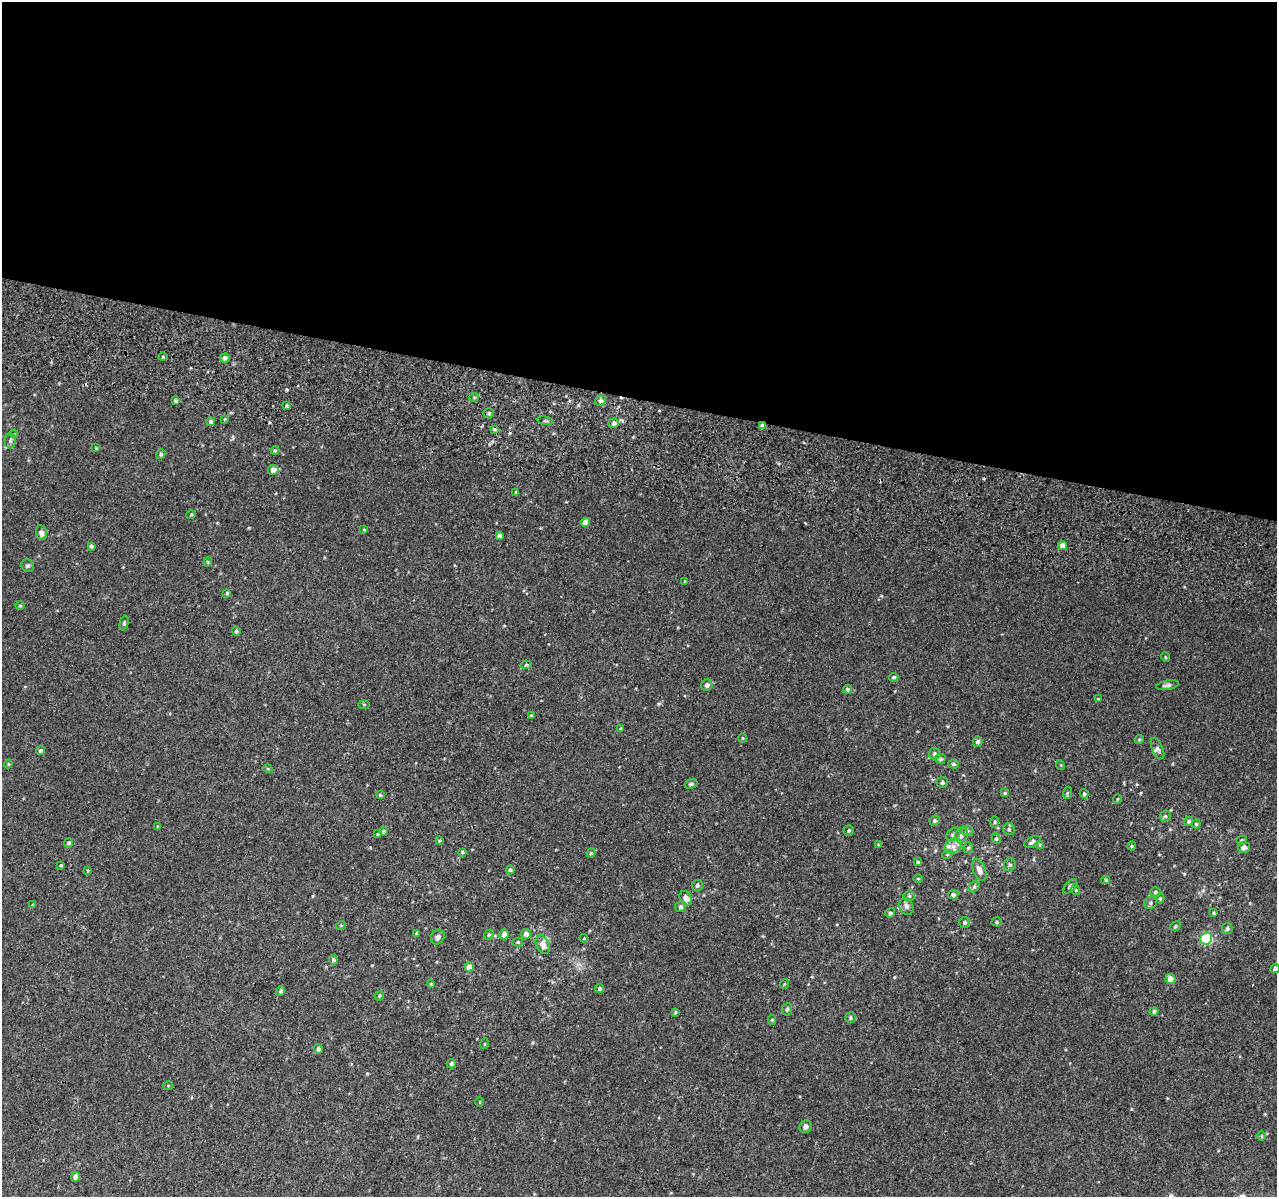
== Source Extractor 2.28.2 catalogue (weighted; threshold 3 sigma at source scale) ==
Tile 3 of 4 x 4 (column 3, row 1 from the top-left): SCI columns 2607-3881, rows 3915-5109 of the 5221 x 5500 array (HDU 1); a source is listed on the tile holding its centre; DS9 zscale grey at full resolution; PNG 1279 x 1199 px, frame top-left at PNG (2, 2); each listed source drawn as its Kron ellipse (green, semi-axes under 4 px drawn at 4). Shown black and unused: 33% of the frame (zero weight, under 2 of 3 exposures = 6% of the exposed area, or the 3 px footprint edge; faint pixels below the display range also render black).
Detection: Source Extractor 2.28.2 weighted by HDU 2 'WHT'; one run over the whole footprint, this tile lists its part. Background 0.014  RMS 0.0065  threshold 0.0293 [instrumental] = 3 sigma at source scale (4.5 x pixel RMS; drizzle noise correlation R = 1.50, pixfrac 1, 0.0396/0.0396 arcsec/px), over >= 5 px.
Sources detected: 156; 4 cosmic-ray / hot-pixel residue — neither listed nor drawn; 4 inside a brighter listed object's ellipse — not listed separately; the other 148 listed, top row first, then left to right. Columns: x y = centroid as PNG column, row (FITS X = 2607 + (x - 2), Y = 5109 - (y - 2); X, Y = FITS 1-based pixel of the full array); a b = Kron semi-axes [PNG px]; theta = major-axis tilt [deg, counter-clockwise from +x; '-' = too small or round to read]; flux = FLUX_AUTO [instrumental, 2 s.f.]
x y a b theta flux
163 357 4 4 - 0.69
225 358 5 4 - 2.7
474 397 5 4 - 0.79
176 401 4 4 - 1.6
601 401 5 5 - 1.9
287 406 4 3 - 1.3
489 413 5 5 - 1.1
225 419 4 3 - 0.65
545 421 8 3 -12 0.85
211 422 4 4 - 1.2
614 423 5 5 - 1.9
763 426 4 4 - 2.8
494 429 4 3 - 0.76
14 434 4 4 - 0.54
10 441 7 5 -89 1.3
96 448 3 3 - 0.56
275 450 4 4 - 0.72
161 454 5 4 - 1.1
273 470 5 5 - 4.3
515 492 4 2 - 0.53
191 515 5 3 - 0.56
585 522 5 4 - 5.8
364 530 4 4 - 0.6
41 533 7 5 -82 2.5
499 536 4 4 - 2.2
1063 545 4 4 - 5.6
91 546 4 3 - 1.2
208 562 4 4 - 0.62
28 566 6 6 - 1.2
685 582 4 3 - 0.62
227 593 4 4 - 0.87
20 605 5 3 - 0.65
124 623 7 4 76 1.1
236 631 5 4 - 1.1
1165 657 5 3 - 0.56
526 665 5 4 - 0.85
894 677 5 4 - 1.1
707 685 6 5 - 2
1167 685 11 4 10 1.6
847 689 4 4 - 0.97
1098 699 4 3 - 0.49
364 704 5 4 - 0.7
531 716 3 3 - 0.97
621 728 4 3 - 0.55
742 738 4 3 - 0.46
1139 739 5 4 - 0.8
978 742 5 5 - 1.7
1157 749 11 5 -64 1.8
40 751 4 4 - 0.93
934 753 6 5 - 1.4
940 759 5 4 - 1.4
8 764 4 4 - 0.58
953 764 5 4 - 0.93
1061 765 5 3 - 0.51
268 769 5 3 - 0.54
942 782 6 5 - 1.4
691 784 6 4 20 1.1
1005 793 4 3 - 0.68
1067 793 6 4 71 0.7
1084 794 5 4 - 1.1
380 795 4 4 - 0.63
1117 799 5 3 - 0.47
1165 816 6 5 - 1
935 821 5 5 - 1.2
1189 821 5 4 - 1.3
994 822 5 3 - 0.72
1196 824 4 4 - 0.84
158 827 3 3 - 0.78
1009 829 6 5 - 1.3
384 831 4 4 - 0.84
849 831 5 5 - 0.89
967 831 6 5 - 1.3
378 834 3 3 - 0.51
953 835 8 5 42 1.6
961 835 8 6 71 2
996 839 5 4 - 0.84
1242 840 5 4 - 0.86
439 841 3 3 - 0.65
1032 842 9 5 27 1.6
69 843 4 4 - 1.2
878 845 4 3 - 0.53
1040 845 4 3 - 0.55
953 846 9 7 30 3.2
1132 846 4 4 - 0.69
1244 847 6 5 - 3.4
968 848 5 4 - 0.87
463 852 4 3 - 0.65
591 853 4 4 - 0.69
947 855 5 3 - 0.6
918 862 3 3 - 0.77
61 865 3 3 - 0.67
1010 865 6 6 - 1.3
87 870 3 3 - 1.9
510 870 5 4 - 0.93
979 870 11 6 -69 4
918 878 5 3 - 0.53
1106 880 4 4 - 0.72
697 885 5 5 - 1.3
1070 886 9 4 48 1.3
974 887 6 5 - 1.1
1076 890 5 3 - 0.56
1155 892 5 5 - 1.1
953 895 5 4 - 2
909 896 5 5 - 1.1
686 898 8 5 -57 4
1160 898 5 4 - 0.89
1151 903 6 6 - 1.3
33 905 3 3 - 0.81
906 906 8 7 - 2.1
681 907 5 5 - 1.2
890 913 5 5 - 1.1
1213 913 3 3 - 0.66
964 922 5 5 - 1.2
997 922 5 4 - 0.92
341 925 5 3 - 0.48
1175 926 6 4 25 0.92
1227 928 5 5 - 1.5
417 933 4 3 - 1
504 934 5 4 - 3
526 934 5 5 - 3.3
489 935 5 4 - 0.74
438 937 7 6 - 2.1
584 938 4 3 - 0.55
1206 939 6 5 - 52
518 942 5 4 - 0.85
543 945 10 6 -65 4.4
333 960 4 4 - 1.1
469 967 4 4 - 5.5
1275 968 5 4 - 2.1
1170 979 5 5 - 4.9
431 984 4 4 - 0.75
784 984 5 3 - 0.5
599 988 4 4 - 1.1
281 991 5 4 - 1.4
379 996 5 4 - 0.66
787 1009 6 5 - 1.4
1154 1011 4 4 - 1.3
675 1012 4 3 - 0.64
850 1018 5 5 - 1.1
772 1020 5 4 - 0.78
484 1044 5 3 - 0.44
318 1049 5 4 - 1.7
451 1064 5 4 - 1.5
168 1085 5 3 - 0.61
480 1102 5 3 - 0.48
805 1127 6 6 - 2
1261 1136 5 3 - 0.57
75 1177 5 4 - 2.4
Overlapping masked pixels (flux is a lower limit): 1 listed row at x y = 763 426
Isophote crosses this tile's border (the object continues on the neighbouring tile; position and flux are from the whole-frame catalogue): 1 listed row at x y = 1275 968